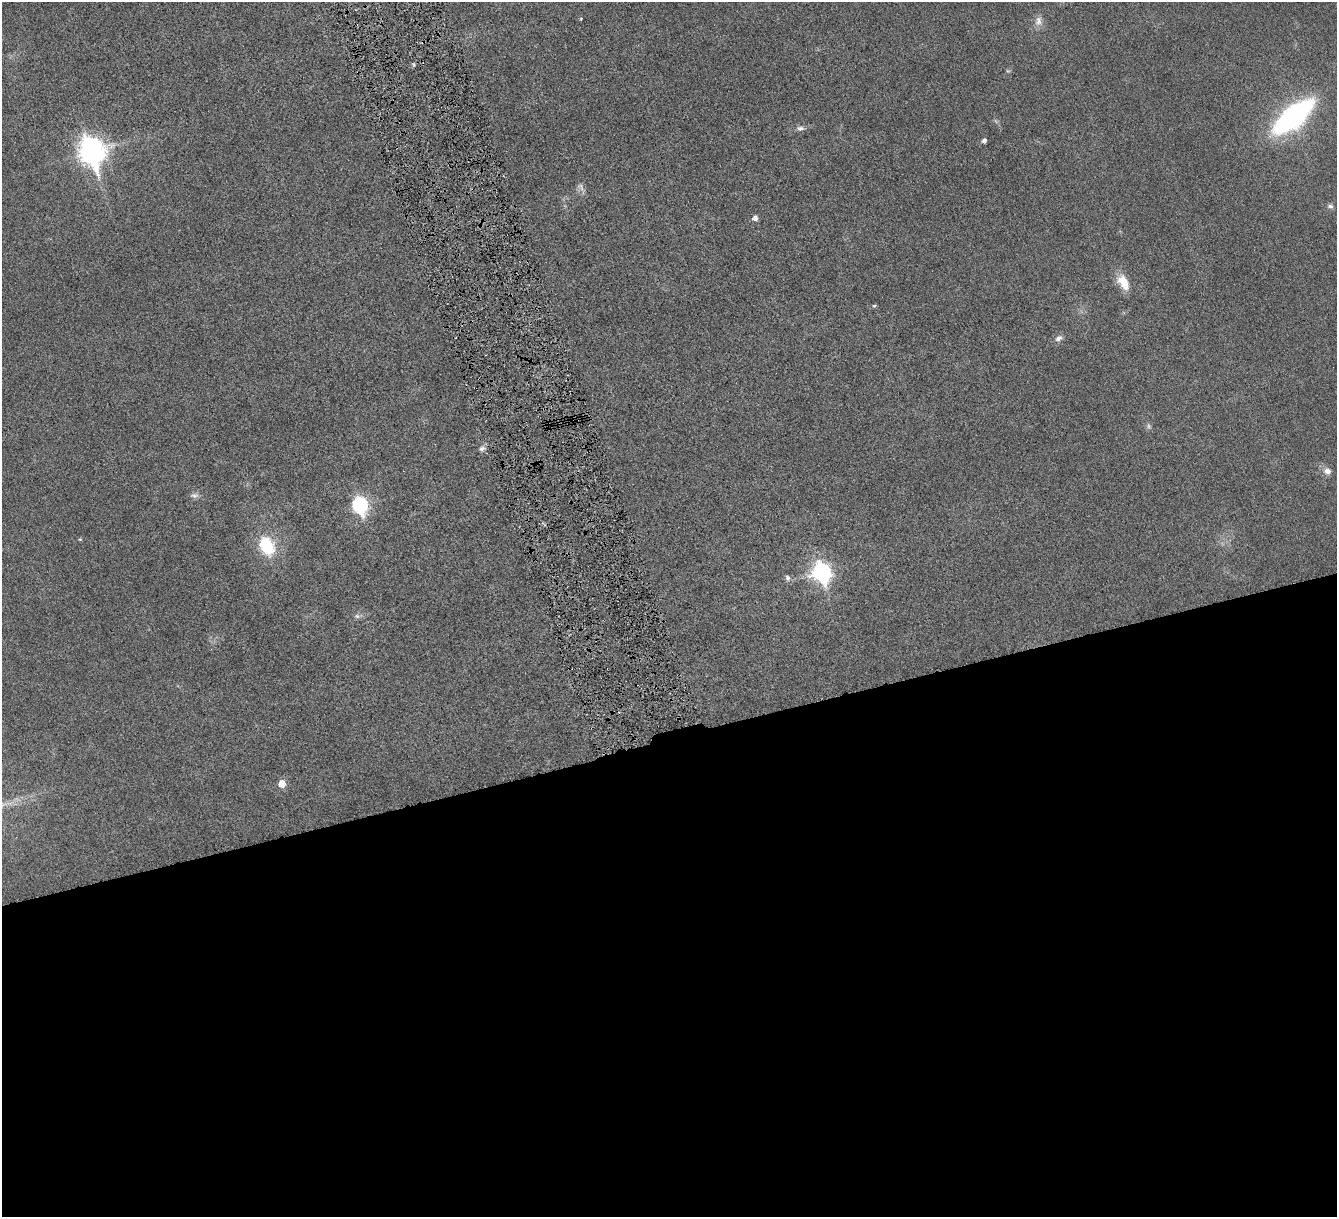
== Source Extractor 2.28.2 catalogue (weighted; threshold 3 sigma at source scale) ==
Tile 15 of 4 x 4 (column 3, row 4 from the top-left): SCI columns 2679-4013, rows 283-1497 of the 5353 x 5300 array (HDU 1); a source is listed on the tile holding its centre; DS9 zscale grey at full resolution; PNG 1339 x 1219 px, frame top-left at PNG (2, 2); no overlay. Shown black and unused: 39% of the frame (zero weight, under 4 of 8 exposures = <1% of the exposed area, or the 3 px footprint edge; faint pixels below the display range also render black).
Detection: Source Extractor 2.28.2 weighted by HDU 2 'WHT'; one run over the whole footprint, this tile lists its part. Background 0.0252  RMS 0.0048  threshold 0.0198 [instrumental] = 3 sigma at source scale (4.09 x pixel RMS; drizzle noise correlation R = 1.36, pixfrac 0.8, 0.05/0.05 arcsec/px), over >= 5 px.
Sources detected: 25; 2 too faint to see at this stretch — not listed; the other 23 listed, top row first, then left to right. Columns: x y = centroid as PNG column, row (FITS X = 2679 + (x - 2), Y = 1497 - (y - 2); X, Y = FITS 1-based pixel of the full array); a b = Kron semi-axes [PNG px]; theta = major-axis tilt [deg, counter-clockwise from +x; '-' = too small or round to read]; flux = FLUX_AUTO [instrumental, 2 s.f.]
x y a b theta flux
581 19 4 3 - 0.43
1038 21 14 9 81 3.2
1008 71 6 4 -32 0.59
1294 116 30 12 40 150
800 128 10 6 -1 1.7
984 141 5 5 - 1.5
91 152 12 10 -72 450
581 187 14 8 -55 2
1330 206 8 7 - 1.4
755 218 5 5 - 2.3
1123 282 22 12 -59 7.9
874 306 5 4 - 0.64
1059 338 11 7 23 2
482 449 9 7 28 1.7
1327 471 10 9 - 2.8
194 495 12 7 -5 1.7
360 505 9 7 -74 97
80 539 5 4 - 0.45
267 546 20 15 -64 21
822 572 9 8 - 180
788 578 7 6 - 1.6
357 616 9 6 -1 1.3
282 784 6 6 - 6.8